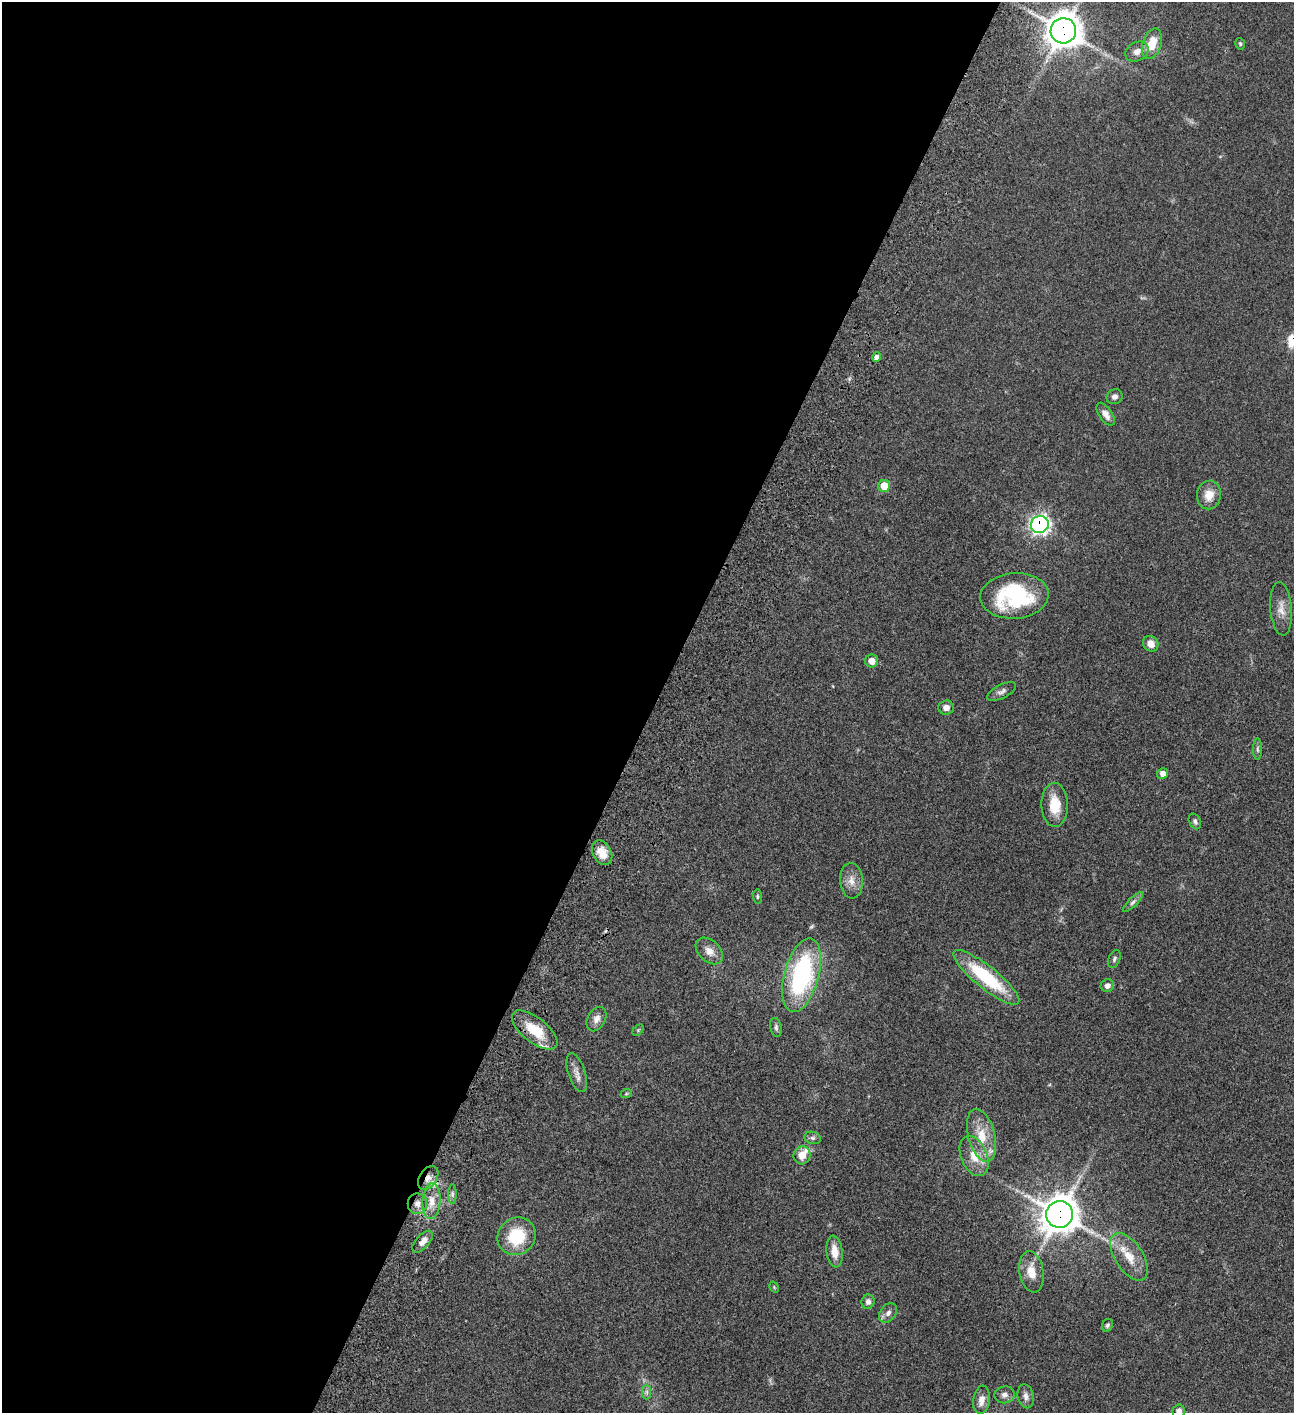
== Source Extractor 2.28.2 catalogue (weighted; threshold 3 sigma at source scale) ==
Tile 5 of 4 x 4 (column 1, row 2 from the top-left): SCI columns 506-1797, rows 3023-4433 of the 6051 x 6049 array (HDU 1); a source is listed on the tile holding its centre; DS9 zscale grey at full resolution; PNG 1296 x 1415 px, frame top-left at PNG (2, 2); each listed source drawn as its Kron ellipse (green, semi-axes under 4 px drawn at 4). Shown black and unused: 51% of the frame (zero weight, under 3 of 4 exposures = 13% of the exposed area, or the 3 px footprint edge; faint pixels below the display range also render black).
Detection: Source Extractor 2.28.2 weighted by HDU 2 'WHT'; one run over the whole footprint, this tile lists its part. Background 0.0627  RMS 0.0058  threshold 0.0262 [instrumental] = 3 sigma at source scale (4.5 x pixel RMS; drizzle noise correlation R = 1.50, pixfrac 1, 0.05/0.05 arcsec/px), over >= 5 px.
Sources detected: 59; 1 inside a brighter listed object's ellipse — not listed separately; the other 58 listed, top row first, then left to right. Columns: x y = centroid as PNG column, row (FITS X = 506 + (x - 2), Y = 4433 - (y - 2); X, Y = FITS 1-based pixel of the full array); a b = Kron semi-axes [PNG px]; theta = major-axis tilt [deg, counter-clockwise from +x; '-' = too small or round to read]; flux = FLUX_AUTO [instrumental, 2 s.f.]
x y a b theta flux
1063 31 13 12 - 860
1152 44 16 9 72 11
1240 44 6 4 -73 0.84
1137 52 12 9 27 3.8
877 357 4 4 - 2.8
1115 397 8 7 - 2.1
1106 414 13 6 -56 3.5
884 486 6 6 - 9
1209 495 14 12 80 6.9
1040 524 9 8 - 160
1014 596 34 23 4 49
1281 609 27 11 -85 6.2
1151 644 8 7 - 4
872 661 6 6 - 4.5
1002 692 16 7 27 2.4
946 708 8 7 - 3.4
1257 749 11 4 -90 1.3
1162 773 5 5 - 3
1055 805 22 13 -88 12
1195 821 8 5 -62 1.3
602 853 13 9 -61 6.5
851 881 18 11 -85 5.4
757 896 7 4 -85 0.8
1133 902 13 4 45 1.7
709 951 16 10 -44 5
1114 959 9 5 68 1.4
801 975 38 17 75 77
986 977 41 11 -39 38
1107 986 7 6 - 2.2
596 1019 13 9 62 3.5
776 1027 10 5 -79 1.4
535 1030 27 12 -38 17
638 1030 6 4 46 0.61
577 1073 20 8 -72 4.1
626 1094 6 3 19 0.67
981 1135 27 13 -75 14
813 1138 8 6 -14 1.4
802 1155 9 8 - 6.6
974 1156 21 13 -67 9.7
428 1178 13 8 56 4.5
452 1194 10 4 90 1.3
432 1201 18 9 86 6.8
417 1204 10 9 - 4
1060 1214 13 13 - 1000
517 1236 20 18 42 23
422 1242 13 6 48 3.8
834 1252 16 8 -83 6.7
1129 1257 27 14 -58 11
1031 1272 21 12 -80 8.3
774 1287 6 4 -59 0.65
868 1302 7 6 - 2.1
888 1313 11 7 51 2.7
1107 1325 6 5 - 1.1
647 1392 7 4 90 1.3
1004 1395 10 8 9 2.5
1026 1396 12 8 -77 2.6
981 1400 14 8 82 4.6
1179 1411 7 6 - 2.9
Overlapping masked pixels (flux is a lower limit): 6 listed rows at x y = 1063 31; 1040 524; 428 1178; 417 1204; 1060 1214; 422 1242
Isophote crosses this tile's border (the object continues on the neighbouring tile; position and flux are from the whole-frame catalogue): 1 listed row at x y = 1179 1411